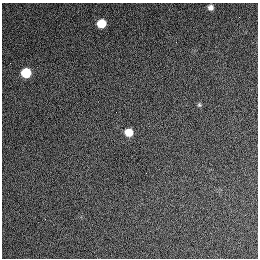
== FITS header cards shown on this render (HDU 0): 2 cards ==
NAXIS1  =                  256 / length of data axis 1
NAXIS2  =                  256 / length of data axis 2

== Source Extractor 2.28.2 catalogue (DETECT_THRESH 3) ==
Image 256 x 256 px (HDU 0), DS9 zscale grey, 1 PNG px = 1 image px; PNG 260 x 260 px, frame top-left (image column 1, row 256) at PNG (2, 3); no overlay
Background 1260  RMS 14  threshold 43.2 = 3 sigma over >= 5 px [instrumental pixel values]
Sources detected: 5; all 5 listed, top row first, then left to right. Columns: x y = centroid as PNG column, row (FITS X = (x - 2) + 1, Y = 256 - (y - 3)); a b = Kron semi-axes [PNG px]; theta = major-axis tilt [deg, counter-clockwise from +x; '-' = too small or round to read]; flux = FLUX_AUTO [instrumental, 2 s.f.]
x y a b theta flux
211 7 6 6 - 4200
102 24 7 6 - 24000
26 73 7 6 - 38000
199 105 6 5 - 1400
129 132 6 6 - 15000